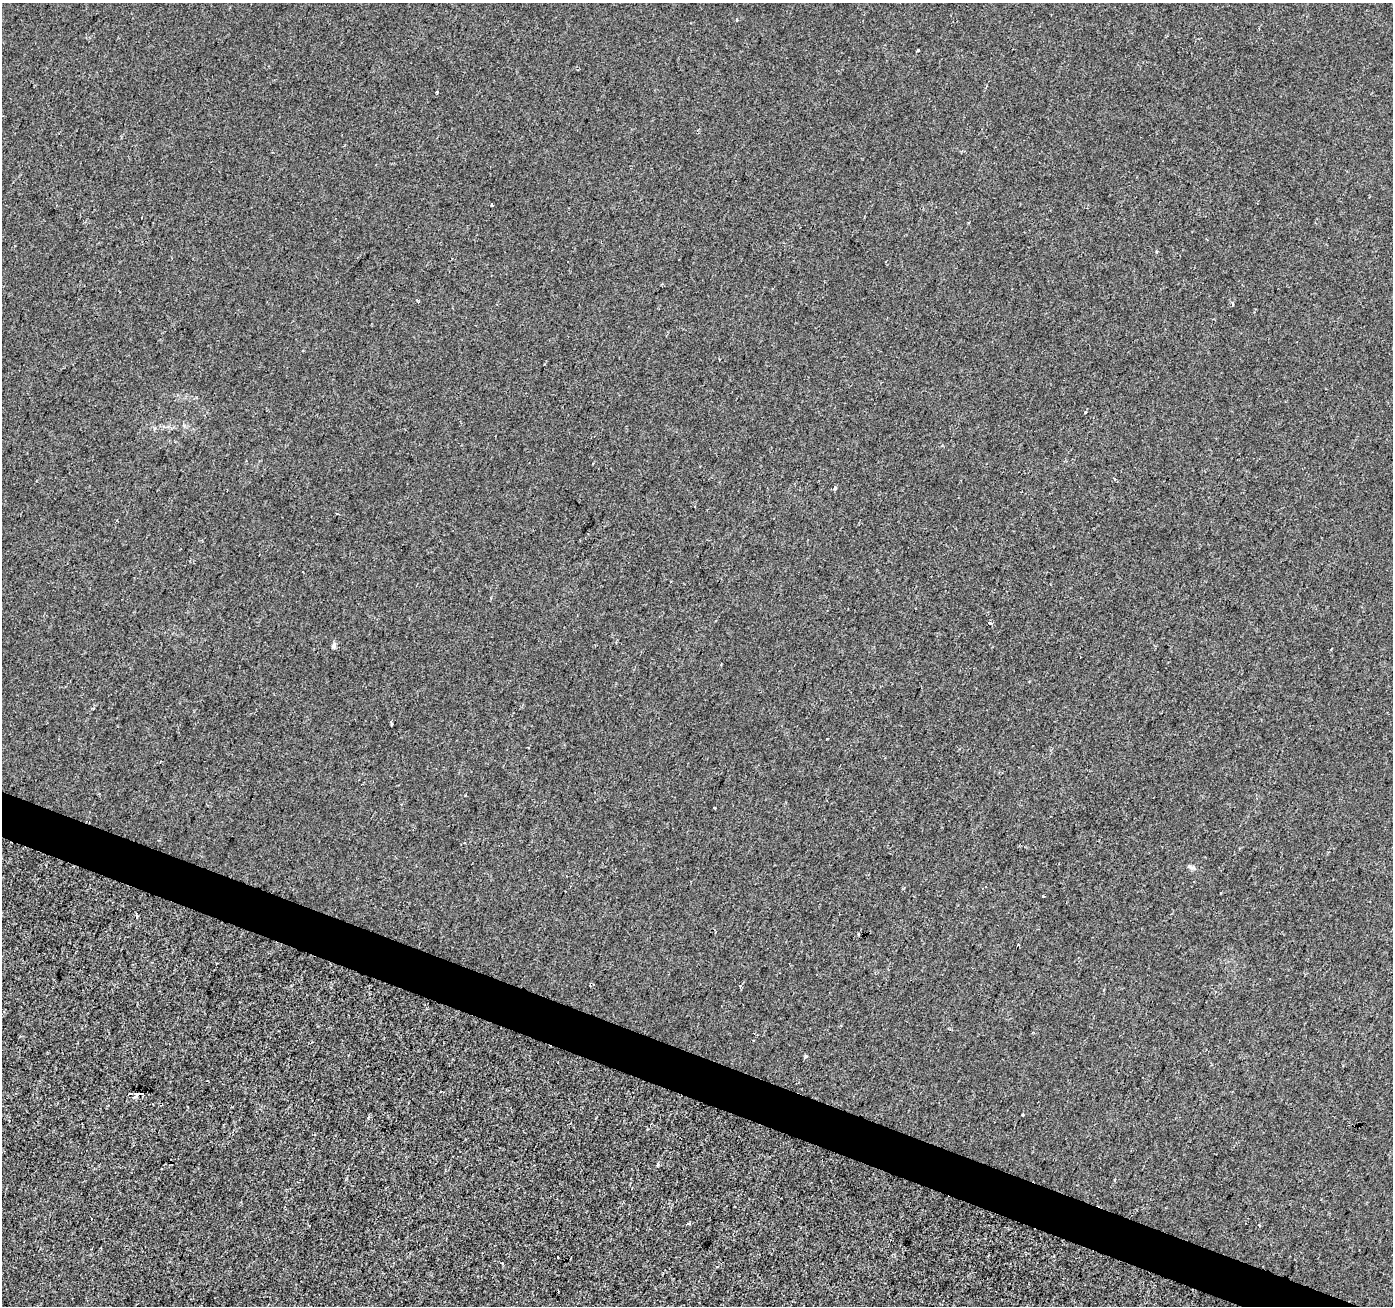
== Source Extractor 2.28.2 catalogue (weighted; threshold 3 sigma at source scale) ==
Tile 6 of 4 x 4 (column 2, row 2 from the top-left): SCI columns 1399-2789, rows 2885-4188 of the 5571 x 5702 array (HDU 1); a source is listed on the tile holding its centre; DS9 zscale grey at full resolution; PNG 1395 x 1308 px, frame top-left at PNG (2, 3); no overlay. Shown black and unused: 3% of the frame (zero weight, under 2 of 3 exposures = <1% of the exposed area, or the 3 px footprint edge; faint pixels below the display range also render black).
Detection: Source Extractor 2.28.2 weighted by HDU 2 'WHT'; one run over the whole footprint, this tile lists its part. Background -2.97e-04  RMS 0.0026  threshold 0.0116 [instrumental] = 3 sigma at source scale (4.5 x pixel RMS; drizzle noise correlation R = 1.50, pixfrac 1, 0.0396/0.0396 arcsec/px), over >= 5 px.
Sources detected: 26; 4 cosmic-ray / hot-pixel residue — not listed; the other 22 listed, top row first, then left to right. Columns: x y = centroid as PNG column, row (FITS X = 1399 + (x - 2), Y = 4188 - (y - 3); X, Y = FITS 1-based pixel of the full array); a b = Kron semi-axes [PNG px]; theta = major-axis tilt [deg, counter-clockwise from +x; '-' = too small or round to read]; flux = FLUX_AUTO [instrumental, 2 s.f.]
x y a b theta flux
737 19 4 2 - 0.25
918 50 3 3 - 0.53
437 92 3 3 - 0.27
492 205 3 3 - 0.54
1232 304 3 3 - 0.77
1115 479 3 3 - 0.52
835 488 4 3 - 0.81
989 623 4 3 - 0.42
334 646 7 6 - 0.64
827 739 3 2 - 0.22
714 808 3 2 - 0.24
1193 868 7 4 -18 0.53
1043 896 3 3 - 0.4
740 986 4 3 - 0.36
806 1056 4 4 - 0.44
130 1094 6 2 10 0.51
136 1094 3 3 - 2
141 1094 5 2 - 1
1023 1114 3 2 - 0.31
657 1165 5 3 - 0.28
689 1224 4 3 - 0.33
501 1263 3 3 - 0.25
Unlisted compact peaks at least as high as the median listed source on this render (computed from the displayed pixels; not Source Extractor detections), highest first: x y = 1085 412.